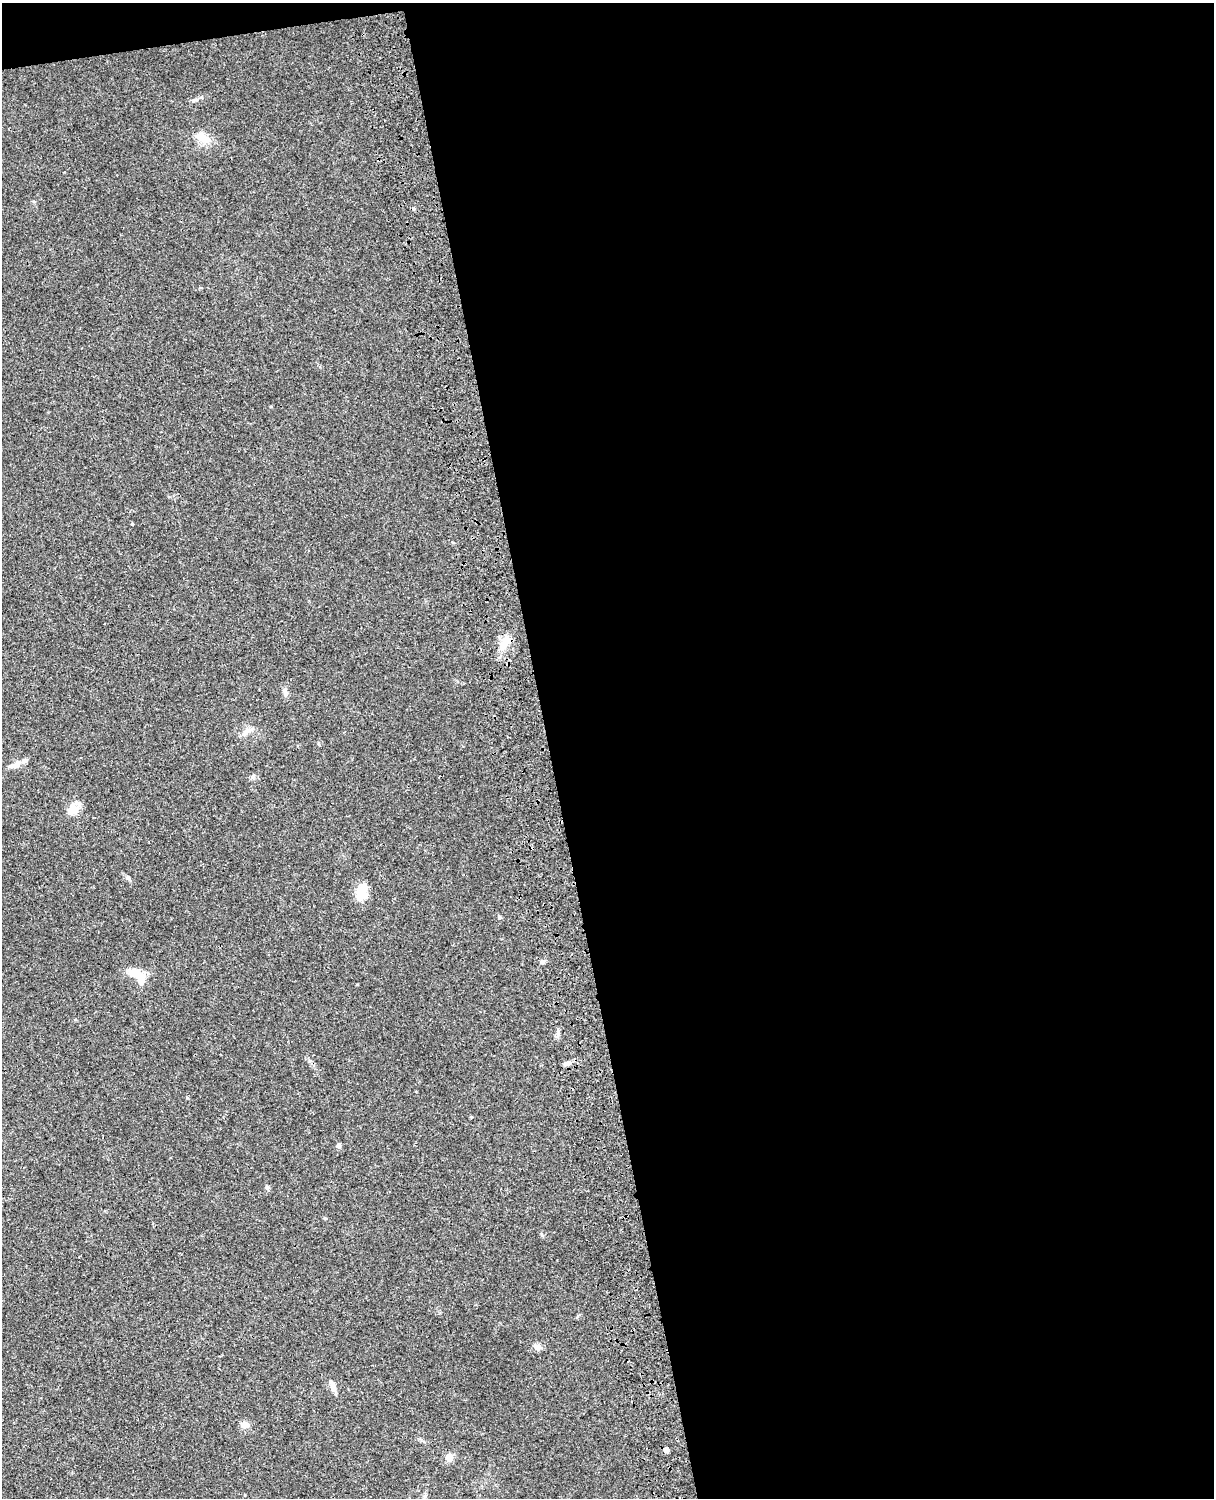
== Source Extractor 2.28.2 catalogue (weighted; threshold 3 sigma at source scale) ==
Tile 4 of 4 x 3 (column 4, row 1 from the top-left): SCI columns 3759-4970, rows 3269-4764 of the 5089 x 4929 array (HDU 1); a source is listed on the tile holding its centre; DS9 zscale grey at full resolution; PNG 1216 x 1500 px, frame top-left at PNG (2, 3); no overlay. Shown black and unused: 56% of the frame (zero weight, under 3 of 4 exposures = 6% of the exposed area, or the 3 px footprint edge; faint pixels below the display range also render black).
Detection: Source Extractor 2.28.2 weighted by HDU 2 'WHT'; one run over the whole footprint, this tile lists its part. Background 0.0781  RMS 0.006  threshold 0.0269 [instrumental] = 3 sigma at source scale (4.5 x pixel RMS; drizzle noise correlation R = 1.50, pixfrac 1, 0.05/0.05 arcsec/px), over >= 5 px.
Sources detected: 22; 1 inside a brighter object's white glare — not listed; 1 inside a brighter listed object's ellipse — not listed separately; the other 20 listed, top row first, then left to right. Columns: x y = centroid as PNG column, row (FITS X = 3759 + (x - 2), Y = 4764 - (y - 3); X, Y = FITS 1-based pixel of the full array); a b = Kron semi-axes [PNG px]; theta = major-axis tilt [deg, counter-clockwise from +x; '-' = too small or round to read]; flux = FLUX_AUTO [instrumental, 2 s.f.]
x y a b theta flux
196 100 7 4 19 1.1
203 138 21 12 -46 7.1
505 643 22 9 45 6.9
285 693 10 6 -90 1.9
246 731 15 7 37 3.4
16 765 17 8 22 3.8
73 810 17 12 38 5.9
361 893 18 11 75 11
499 917 5 4 - 0.82
542 962 6 5 - 1.2
141 979 18 10 -79 7
558 1033 7 5 90 1.5
567 1063 9 6 30 2
339 1146 5 5 - 1.8
267 1187 7 6 - 1.1
537 1347 8 8 - 2.3
333 1386 16 6 -69 3.5
245 1425 11 7 -7 3.4
666 1450 4 4 - 4.6
449 1457 8 8 - 4.7
Unlisted compact peaks at least as high as the median listed source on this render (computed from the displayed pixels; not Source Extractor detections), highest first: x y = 128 877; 132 524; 252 777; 271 406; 187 1098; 471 1117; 325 1218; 542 1235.